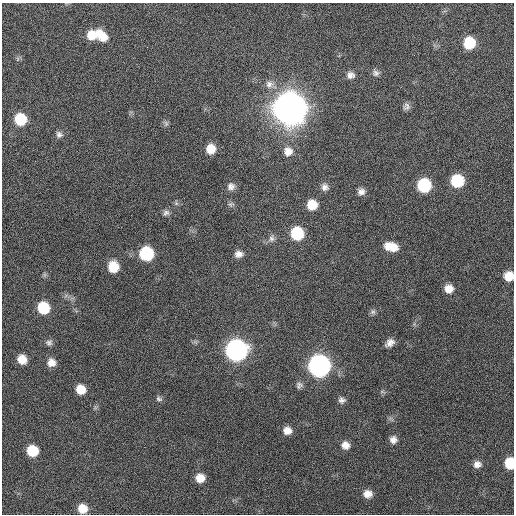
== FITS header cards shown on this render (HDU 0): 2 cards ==
NAXIS1  =                  512 / Axis length
NAXIS2  =                  512 / Axis length

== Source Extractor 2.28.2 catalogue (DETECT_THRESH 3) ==
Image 512 x 512 px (HDU 0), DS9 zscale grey, 1 PNG px = 1 image px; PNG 516 x 516 px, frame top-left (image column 1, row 512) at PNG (2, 3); no overlay
Background 133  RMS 12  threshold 34.8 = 3 sigma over >= 5 px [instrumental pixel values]
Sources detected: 53; all 53 listed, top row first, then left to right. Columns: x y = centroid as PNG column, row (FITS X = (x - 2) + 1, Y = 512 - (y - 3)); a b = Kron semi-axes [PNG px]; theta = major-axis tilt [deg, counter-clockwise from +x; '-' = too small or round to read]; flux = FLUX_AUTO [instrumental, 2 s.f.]
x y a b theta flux
91 35 11 11 - 1.2e+04
101 35 17 10 -45 1.4e+04
469 43 10 9 - 2.8e+04
18 59 7 4 89 1.5e+03
376 73 9 8 - 2.8e+03
350 75 10 8 -8 4.2e+03
269 84 12 10 4 5.6e+03
406 107 9 7 63 2.9e+03
290 108 12 12 - 3.2e+06
20 119 10 9 - 3.0e+04
166 123 8 6 -88 1.9e+03
59 134 9 8 - 3.0e+03
305 136 2 2 - 4.5e+03
211 149 9 9 - 1.1e+04
288 151 12 12 - 7.0e+03
457 181 10 10 - 4.0e+04
424 185 10 10 - 5.7e+04
231 187 10 10 - 4.3e+03
325 187 10 9 - 3.7e+03
361 192 8 8 - 3.9e+03
231 204 9 5 8 1.9e+03
312 205 9 9 - 1.4e+04
166 213 9 7 35 2.7e+03
297 233 10 10 - 4.2e+04
271 238 11 8 76 3.5e+03
391 247 15 9 -13 1.3e+04
146 253 10 9 - 6.2e+04
239 254 10 8 11 4.6e+03
113 267 10 9 - 1.9e+04
509 276 9 9 - 1.2e+04
449 289 9 9 - 7.6e+03
43 308 9 9 - 3.3e+04
373 312 8 7 - 2.1e+03
49 342 9 8 - 2.6e+03
390 343 10 7 33 4.9e+03
236 350 11 10 - 4.8e+05
22 359 8 7 - 1.1e+04
51 362 9 8 - 6.1e+03
319 366 11 10 - 5.5e+05
299 385 9 9 - 2.7e+03
81 389 9 8 - 1.2e+04
382 392 7 4 -18 1.2e+03
159 399 8 6 -27 1.9e+03
342 400 8 7 - 3.0e+03
287 431 9 8 - 6.4e+03
393 440 8 8 - 4.5e+03
345 445 9 8 - 5.8e+03
32 451 9 8 - 2.5e+04
510 463 9 7 -89 2.7e+04
477 464 9 8 - 4.4e+03
200 478 8 8 - 9.8e+03
367 494 10 8 -4 6.3e+03
82 508 9 8 - 1.2e+04
At the frame edge (FLAGS 8, measured only in part): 2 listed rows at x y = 509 276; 510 463